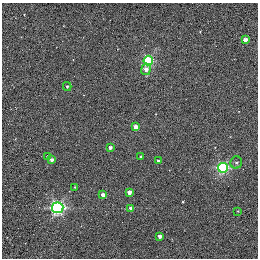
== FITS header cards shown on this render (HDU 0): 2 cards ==
NAXIS1  =                  256 / STANDARD FITS FORMAT
NAXIS2  =                  256 / STANDARD FITS FORMAT

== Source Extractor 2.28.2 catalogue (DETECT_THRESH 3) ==
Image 256 x 256 px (HDU 0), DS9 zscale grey, 1 PNG px = 1 image px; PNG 260 x 260 px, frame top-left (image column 1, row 256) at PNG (2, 3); each listed source drawn as its Kron ellipse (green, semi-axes under 4 px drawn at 4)
Background 0.371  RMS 4.9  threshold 14.7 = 3 sigma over >= 5 px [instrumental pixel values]
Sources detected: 19; all 19 listed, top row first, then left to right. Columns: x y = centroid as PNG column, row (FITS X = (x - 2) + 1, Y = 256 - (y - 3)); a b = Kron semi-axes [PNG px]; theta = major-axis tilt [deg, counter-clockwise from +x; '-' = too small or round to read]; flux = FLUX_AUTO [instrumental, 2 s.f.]
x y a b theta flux
245 40 3 3 - 2100
148 61 5 4 - 30000
146 69 6 4 82 1600
67 86 4 3 - 470
135 127 4 4 - 3000
110 147 3 3 - 1100
140 156 3 2 - 330
48 157 4 3 - 980
51 160 4 3 - 1300
158 161 3 3 - 800
236 162 6 5 - 600
223 168 5 5 - 38000
75 187 3 3 - 300
129 192 4 3 - 2600
103 195 4 3 - 2600
58 208 5 5 - 61000
131 208 4 3 - 2500
238 211 3 3 - 280
159 236 3 3 - 1200

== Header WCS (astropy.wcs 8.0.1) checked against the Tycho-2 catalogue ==
Header WCS as astropy/WCSLIB reads it (applying the file's SIP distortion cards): RA---TAN-SIP/DEC--TAN-SIP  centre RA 20:00:38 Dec +22:42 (300.16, +22.70 deg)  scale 1.22 arcsec/px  FOV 5.2' x 5.2'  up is +79 deg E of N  parity normal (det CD < 0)
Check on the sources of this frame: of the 19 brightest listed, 3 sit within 1.5 arcsec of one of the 4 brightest Tycho-2 stars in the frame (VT <= 11.35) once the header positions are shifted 0.48 arcsec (0.42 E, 0.23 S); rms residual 0.43 arcsec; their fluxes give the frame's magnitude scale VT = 19.70 - 2.5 log10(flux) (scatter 0.09 mag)
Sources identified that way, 3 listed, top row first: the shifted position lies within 1.5 arcsec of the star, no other Tycho-2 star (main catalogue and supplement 1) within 3.0 arcsec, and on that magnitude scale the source's flux lands within +1.5 / -3 mag of the star's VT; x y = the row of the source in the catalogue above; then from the Tycho-2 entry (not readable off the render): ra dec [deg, ICRS J2000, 3 dp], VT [Tycho-2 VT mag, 2 dp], TYC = Tycho-2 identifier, HIP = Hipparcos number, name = IAU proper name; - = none
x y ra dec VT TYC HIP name
135 127 300.159 +22.702 11.00 2141-1346-1 - -
75 187 300.142 +22.678 11.35 2141-1182-1 - -
103 195 300.137 +22.687 11.25 2141-1124-1 - -